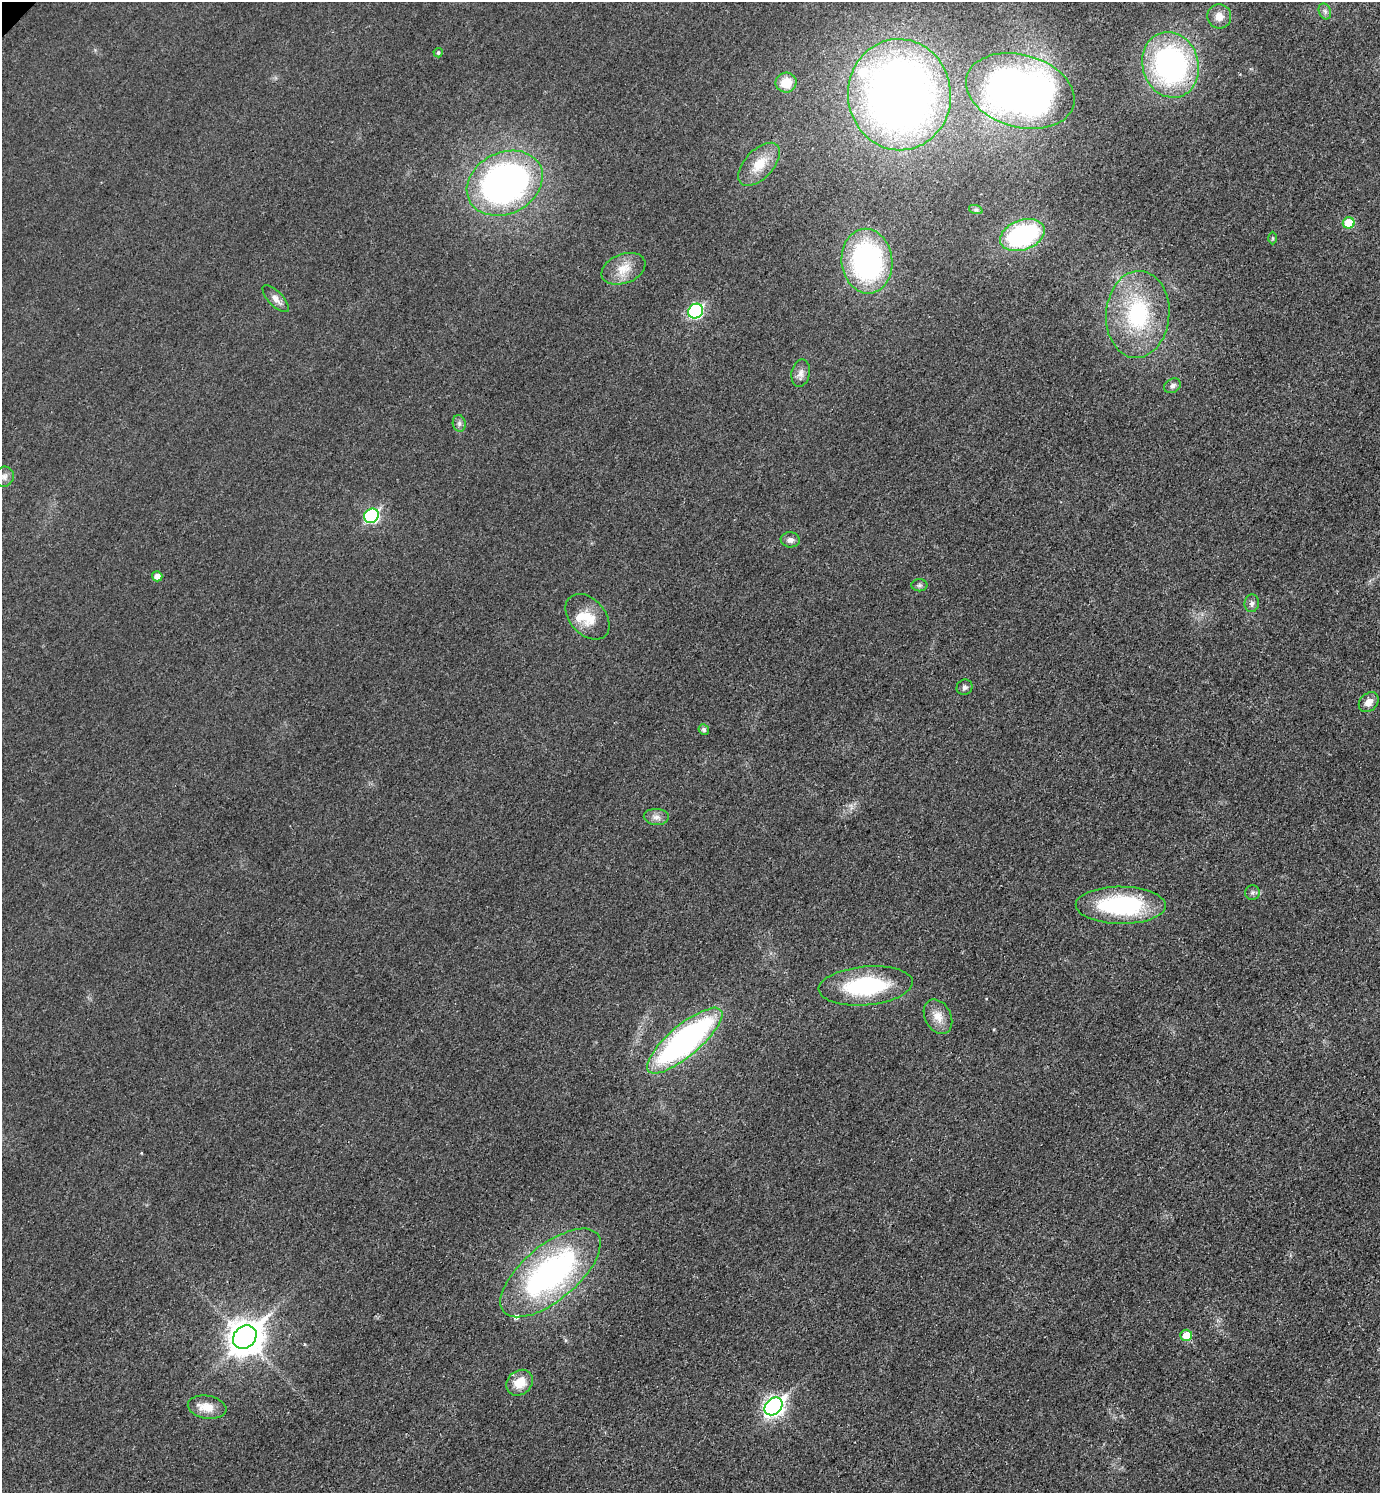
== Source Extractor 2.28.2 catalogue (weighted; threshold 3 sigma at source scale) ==
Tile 6 of 4 x 4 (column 2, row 2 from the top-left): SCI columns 1554-2931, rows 3005-4495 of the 6010 x 6009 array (HDU 1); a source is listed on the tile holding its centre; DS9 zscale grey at full resolution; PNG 1382 x 1495 px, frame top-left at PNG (2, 2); each listed source drawn as its Kron ellipse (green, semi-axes under 4 px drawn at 4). Shown black and unused: <1% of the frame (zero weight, under 3 of 4 exposures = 2% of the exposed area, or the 3 px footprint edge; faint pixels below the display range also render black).
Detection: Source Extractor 2.28.2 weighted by HDU 2 'WHT'; one run over the whole footprint, this tile lists its part. Background 0.0177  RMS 0.0055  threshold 0.0248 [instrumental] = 3 sigma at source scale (4.5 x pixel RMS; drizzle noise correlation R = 1.50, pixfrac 1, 0.05/0.05 arcsec/px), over >= 5 px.
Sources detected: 46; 3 inside a brighter listed object's ellipse — not listed separately; the other 43 listed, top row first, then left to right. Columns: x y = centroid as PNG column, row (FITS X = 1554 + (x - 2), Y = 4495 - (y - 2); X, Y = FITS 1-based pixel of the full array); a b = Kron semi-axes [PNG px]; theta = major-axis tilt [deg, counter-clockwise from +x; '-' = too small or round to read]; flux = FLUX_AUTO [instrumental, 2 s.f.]
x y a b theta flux
1325 11 8 6 -70 1.8
1219 16 12 12 - 5.3
438 53 5 4 - 1
1170 65 33 28 -73 130
786 83 10 10 - 9.8
1020 91 55 36 -16 320
899 95 55 51 -86 460
759 164 26 14 47 11
505 183 39 30 26 200
976 210 7 4 -18 1
1349 223 6 5 - 17
1022 235 23 15 21 75
1273 238 6 4 -90 0.7
867 261 32 25 -83 110
623 269 23 14 21 9.9
276 299 17 7 -46 3.9
695 311 8 7 - 70
1138 314 43 31 86 57
801 373 14 9 79 3.3
1172 386 9 7 30 2.1
459 423 8 6 -77 1.8
4 477 10 9 - 2.7
371 516 8 7 - 73
790 540 9 7 -6 2.6
157 576 5 5 - 3.7
919 585 8 6 1 1.4
1252 603 9 7 84 2
587 617 26 18 -48 13
964 687 8 7 - 1.5
1369 702 11 8 44 4.6
704 729 5 5 - 1.5
656 817 12 8 -3 3.1
1252 893 7 7 - 1.5
1121 905 45 18 -1 65
866 986 47 19 5 53
938 1017 18 13 -62 6.7
685 1041 47 15 40 160
550 1273 61 27 40 150
1186 1335 6 5 - 10
245 1337 13 10 45 990
519 1383 14 12 37 11
774 1406 10 8 45 230
207 1407 19 11 -10 8.5
Overlapping masked pixels (flux is a lower limit): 2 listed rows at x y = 1170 65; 505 183